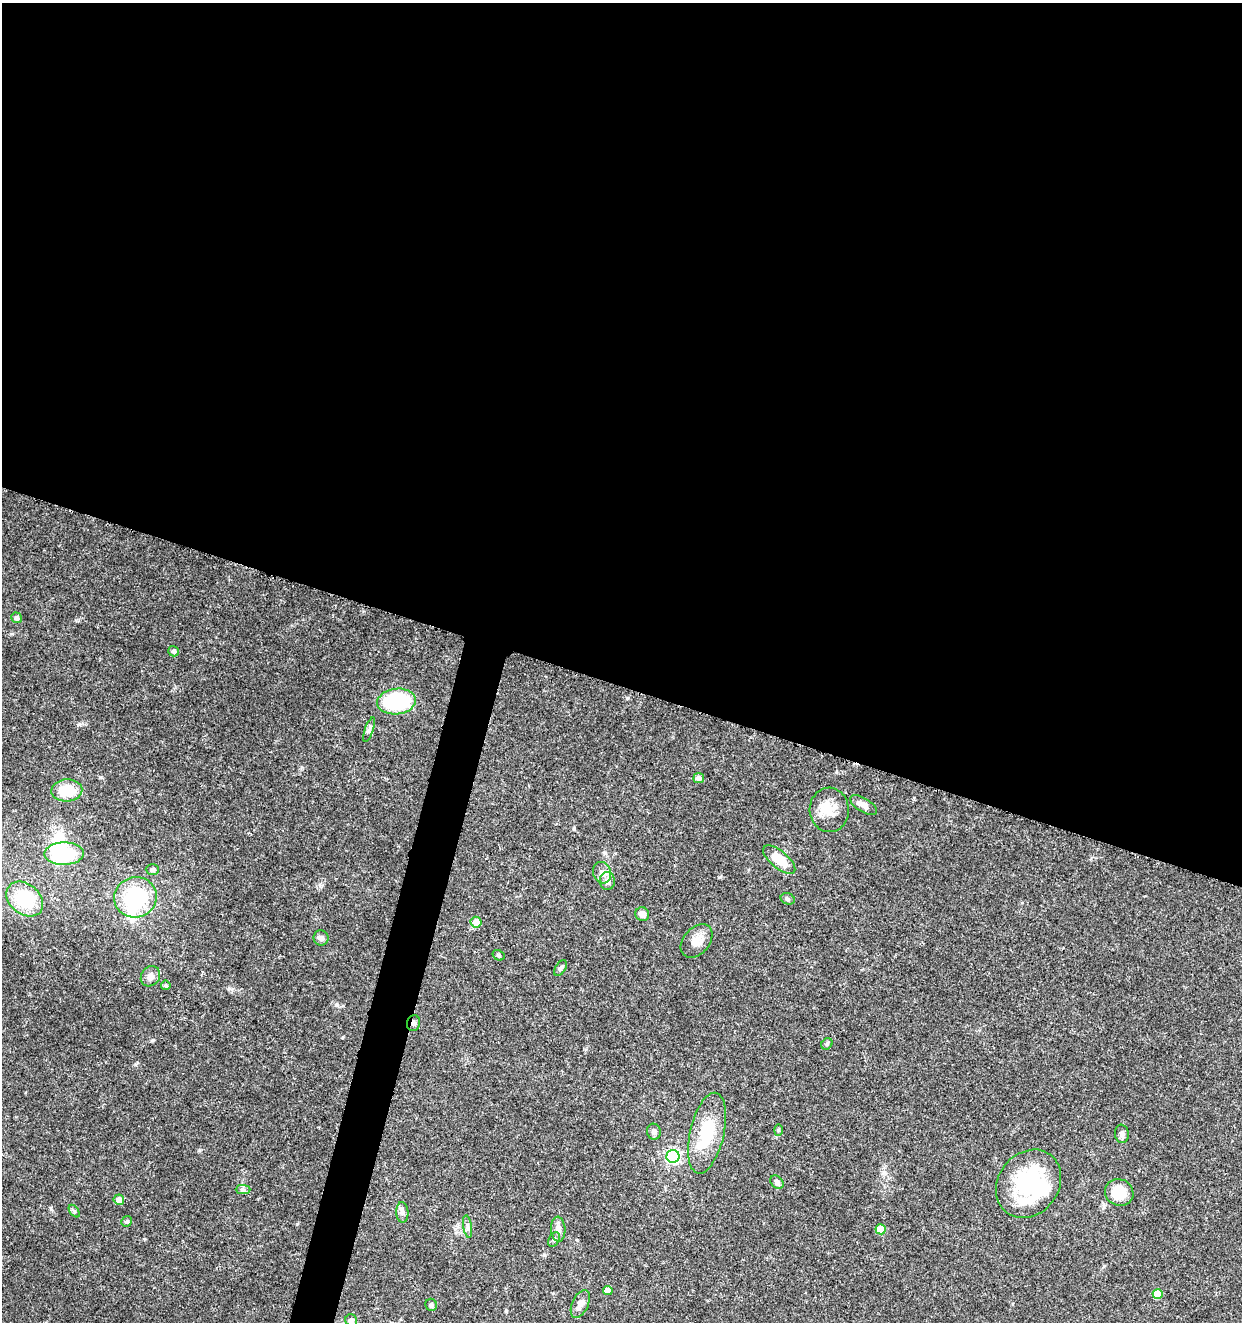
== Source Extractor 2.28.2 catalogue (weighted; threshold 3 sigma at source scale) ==
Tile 3 of 4 x 4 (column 3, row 1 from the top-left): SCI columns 2761-4000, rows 3966-5285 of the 5461 x 5295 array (HDU 1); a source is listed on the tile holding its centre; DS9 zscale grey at full resolution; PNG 1244 x 1324 px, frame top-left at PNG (2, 3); each listed source drawn as its Kron ellipse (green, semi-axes under 4 px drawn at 4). Shown black and unused: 54% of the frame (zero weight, under 3 of 5 exposures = <1% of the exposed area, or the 3 px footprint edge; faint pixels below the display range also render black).
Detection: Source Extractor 2.28.2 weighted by HDU 2 'WHT'; one run over the whole footprint, this tile lists its part. Background 0.0329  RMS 0.0024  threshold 0.011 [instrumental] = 3 sigma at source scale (4.5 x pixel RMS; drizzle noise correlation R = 1.50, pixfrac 1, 0.0396/0.0396 arcsec/px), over >= 5 px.
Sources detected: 52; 4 inside a brighter object's white glare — neither listed nor drawn; the other 48 listed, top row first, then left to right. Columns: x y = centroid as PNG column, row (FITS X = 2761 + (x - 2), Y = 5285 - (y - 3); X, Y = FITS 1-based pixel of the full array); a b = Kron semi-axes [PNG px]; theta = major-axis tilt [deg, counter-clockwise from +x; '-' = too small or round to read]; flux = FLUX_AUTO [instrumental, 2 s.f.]
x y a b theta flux
16 618 5 5 - 0.87
173 651 5 5 - 0.69
396 701 19 12 7 17
369 730 13 4 70 0.68
699 778 5 5 - 1.2
67 790 15 11 4 5.9
863 805 15 7 -31 1.8
829 810 22 19 -87 4.5
64 854 19 11 1 14
779 860 19 8 -40 4.7
152 869 6 5 - 0.86
602 873 11 9 -72 1.4
607 881 9 7 88 1.5
135 897 21 20 - 18
25 899 20 15 -40 11
788 899 7 5 -16 0.47
642 914 7 6 - 1.5
476 922 5 5 - 2.8
321 938 7 7 - 0.87
697 941 19 13 49 2.6
498 955 6 5 - 0.43
560 968 8 5 58 0.6
150 976 11 9 52 1.2
166 985 5 5 - 0.4
413 1023 8 6 76 0.77
827 1044 6 5 - 0.37
778 1130 6 4 88 0.3
654 1132 8 7 - 0.79
707 1133 41 17 77 11
1122 1134 9 7 -82 0.75
673 1156 6 6 - 47
777 1182 8 5 -47 0.76
1029 1184 36 30 53 23
243 1190 7 4 0 0.58
1119 1192 14 13 - 6.1
119 1200 5 5 - 1.9
74 1211 7 4 -53 0.42
402 1212 10 6 -87 0.82
127 1221 6 5 - 0.37
468 1227 11 4 -82 0.68
558 1229 12 7 -87 1.7
881 1229 5 5 - 5.3
554 1240 8 5 64 0.53
608 1290 5 4 - 2
1158 1294 5 5 - 5.6
580 1304 15 8 65 1.6
431 1305 6 5 - 0.6
351 1320 6 5 - 1.2
Overlapping masked pixels (flux is a lower limit): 1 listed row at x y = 413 1023
Isophote crosses this tile's border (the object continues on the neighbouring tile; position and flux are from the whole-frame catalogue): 1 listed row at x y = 351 1320
Unlisted compact peaks at least as high as the median listed source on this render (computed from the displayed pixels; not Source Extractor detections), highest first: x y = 297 1224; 79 724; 100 777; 544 1255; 153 1040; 720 877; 574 829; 343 1037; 627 698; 200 1150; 144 1239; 336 1005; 12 634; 506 1311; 229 988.